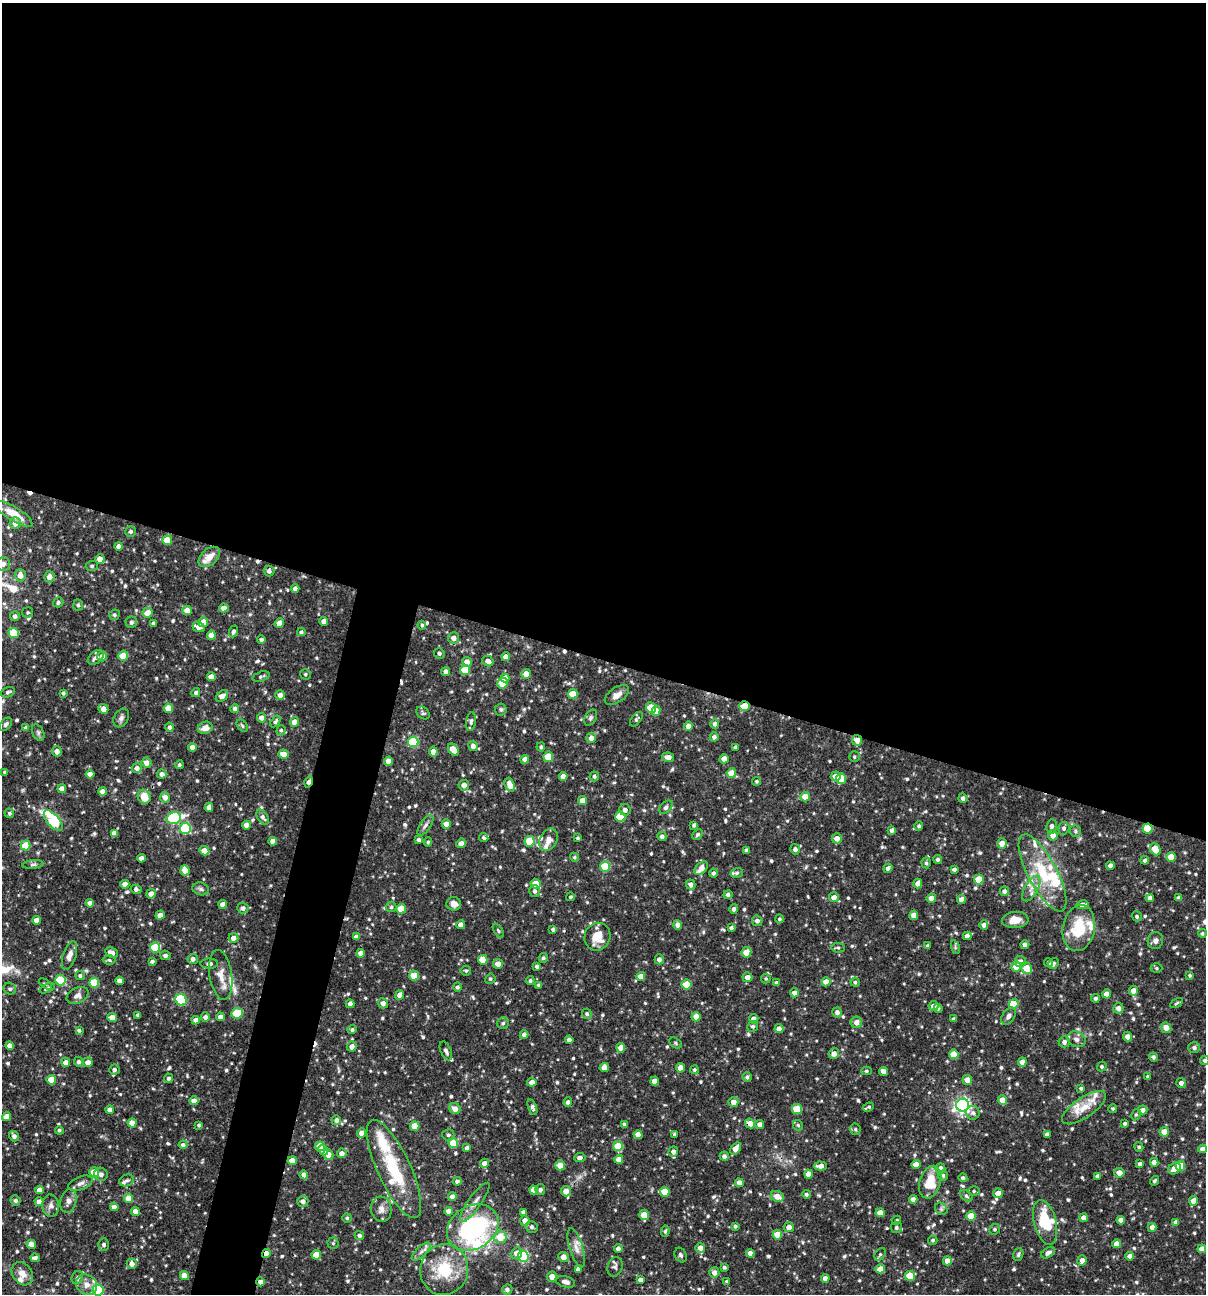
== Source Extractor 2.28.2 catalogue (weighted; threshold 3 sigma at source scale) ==
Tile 3 of 4 x 4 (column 3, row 1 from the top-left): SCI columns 2656-3859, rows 3876-5167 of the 5187 x 5168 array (HDU 1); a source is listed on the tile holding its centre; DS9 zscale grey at full resolution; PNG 1208 x 1296 px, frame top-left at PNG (2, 3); each listed source drawn as its Kron ellipse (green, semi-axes under 4 px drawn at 4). Shown black and unused: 54% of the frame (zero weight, under 3 of 4 exposures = <1% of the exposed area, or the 3 px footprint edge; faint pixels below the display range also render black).
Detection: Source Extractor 2.28.2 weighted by HDU 2 'WHT'; one run over the whole footprint, this tile lists its part. Background 0.0862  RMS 0.0039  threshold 0.0174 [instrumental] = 3 sigma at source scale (4.5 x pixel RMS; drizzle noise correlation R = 1.50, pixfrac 1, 0.05/0.05 arcsec/px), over >= 5 px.
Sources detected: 771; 5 cosmic-ray / hot-pixel residue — neither listed nor drawn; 25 inside a brighter listed object's ellipse — not listed separately; of the other 741, all 500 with FLUX_AUTO >= 0.621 (the completeness limit of this list) listed and drawn (241 fainter detections not listed), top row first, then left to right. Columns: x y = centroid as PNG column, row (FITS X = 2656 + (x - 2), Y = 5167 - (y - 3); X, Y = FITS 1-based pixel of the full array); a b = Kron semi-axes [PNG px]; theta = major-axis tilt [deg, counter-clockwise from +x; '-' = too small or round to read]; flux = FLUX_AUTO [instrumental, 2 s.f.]
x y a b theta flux
14 514 21 7 -32 6.9
15 523 6 5 - 3
130 532 5 5 - 0.96
167 540 5 5 - 8.7
119 546 4 4 - 2.2
209 557 12 8 41 4.6
100 559 5 4 - 3
3 564 7 7 - 1.9
92 566 6 5 - 0.66
269 571 5 5 - 1.4
20 575 6 5 - 3.1
49 577 5 5 - 3.4
295 589 4 4 - 2
58 602 5 5 - 0.76
78 605 5 5 - 0.69
224 608 4 4 - 2.4
187 610 5 4 - 3.6
28 612 5 5 - 0.67
147 613 5 5 - 4.3
114 615 5 5 - 0.76
15 616 5 5 - 1.6
324 621 4 4 - 2.6
131 622 6 5 - 1.2
203 622 5 4 - 6.2
153 623 3 3 - 0.73
279 623 5 4 - 3.4
422 625 4 4 - 0.68
199 627 6 5 - 2.7
233 631 6 4 69 1
301 632 4 4 - 0.87
14 633 5 5 - 14
211 635 4 4 - 3.5
454 638 5 5 - 2.2
261 639 4 4 - 1.1
439 653 5 5 - 0.9
102 656 5 5 - 2.4
123 656 5 5 - 7.8
96 657 9 6 38 1.7
506 657 4 4 - 2.3
488 661 6 5 - 2
467 662 5 4 - 2.8
465 670 5 5 - 11
445 672 4 4 - 1.5
305 674 5 5 - 0.74
526 674 5 5 - 3.7
261 676 9 4 17 0.78
211 677 4 4 - 3
505 678 4 4 - 3.5
503 683 5 5 - 9.4
8 692 7 5 19 0.99
63 693 4 3 - 0.79
196 693 5 4 - 0.89
573 694 5 5 - 7
280 695 5 4 - 2.5
617 695 14 7 34 2.6
222 696 7 5 38 3.1
744 706 5 4 - 6.8
651 707 5 5 - 9.2
168 708 5 4 - 6.2
235 708 4 4 - 1.3
103 709 5 4 - 2.9
501 709 6 6 - 0.81
656 711 5 4 - 3.2
423 713 7 5 -38 0.8
121 718 10 7 61 1.4
262 718 5 4 - 2
591 718 8 5 60 0.9
636 719 8 5 51 0.72
275 721 6 4 56 0.9
471 721 9 5 81 1.1
294 722 5 4 - 3.4
6 724 7 5 50 0.93
715 724 5 4 - 1.3
242 726 7 4 -51 0.66
688 726 5 4 - 2.4
170 727 4 4 - 1
26 728 4 4 - 1.6
205 728 7 6 - 2.8
281 730 5 4 - 0.67
38 732 9 5 -64 0.94
714 737 4 4 - 1.4
591 738 5 4 - 2.7
857 740 5 5 - 3.5
413 742 5 5 - 24
473 746 5 5 - 2.1
192 747 4 4 - 2.4
541 747 4 4 - 0.89
735 747 4 3 - 0.97
453 750 6 4 -52 4.3
57 751 5 4 - 2.6
433 752 5 4 - 2.7
284 754 5 4 - 3.2
548 757 5 5 - 8.7
668 757 6 5 - 2.5
854 757 5 5 - 0.66
525 759 4 4 - 2.9
724 759 4 4 - 3.2
388 761 4 4 - 2.5
146 763 5 5 - 2.5
179 765 4 4 - 0.63
137 768 5 5 - 1.7
5 772 3 3 - 0.63
731 773 5 4 - 6.4
90 774 4 4 - 2.5
162 774 5 4 - 1.5
563 776 4 4 - 3
594 776 5 5 - 0.89
836 776 5 4 - 3.7
841 779 5 5 - 10
757 781 4 4 - 0.66
309 782 5 3 - 3.2
464 785 5 5 - 2.3
510 785 7 4 -71 3.6
62 789 4 4 - 2.8
102 791 4 4 - 2.6
144 797 7 6 - 6.2
165 797 5 5 - 2.5
805 797 5 4 - 5.1
963 798 5 4 - 1.4
583 801 4 4 - 4
209 807 4 4 - 2.3
666 807 8 5 44 1.1
625 810 6 5 - 1.5
9 813 5 4 - 0.68
620 816 5 5 - 16
263 817 8 5 -56 1.3
174 818 8 5 12 31
53 821 12 6 -48 33
446 824 5 4 - 2.9
247 825 4 4 - 2.8
425 825 12 5 56 1.3
694 825 4 3 - 0.8
919 826 5 4 - 0.8
1052 826 7 5 83 1.2
185 828 5 5 - 27
1064 828 6 5 - 1
1148 828 5 5 - 11
892 830 4 4 - 1.4
1075 831 6 5 - 0.8
114 833 4 4 - 1.9
698 834 6 4 44 0.79
1053 835 5 5 - 2.8
662 836 5 4 - 1.4
484 838 5 4 - 0.84
578 838 4 4 - 0.66
837 838 5 5 - 2.8
418 840 4 4 - 1
548 840 12 8 62 2.6
273 841 4 4 - 2.5
530 841 5 5 - 10
428 842 5 4 - 0.65
461 843 5 4 - 2.5
1002 843 5 5 - 3
26 846 5 5 - 11
795 849 5 5 - 1.4
1155 849 6 5 - 6.4
747 850 4 3 - 1.3
204 851 5 4 - 3.9
574 857 5 4 - 0.64
1171 857 5 4 - 6.1
141 858 4 4 - 2.5
938 859 4 4 - 0.86
1145 860 4 4 - 1.2
926 863 5 4 - 0.63
33 864 10 4 5 0.88
1110 866 4 4 - 1.9
605 867 5 5 - 16
701 868 8 5 44 3.4
888 868 5 4 - 1.4
954 869 4 3 - 1
185 870 5 4 - 5
713 873 4 4 - 0.93
737 873 6 4 17 0.88
1043 873 43 14 -62 19
979 879 5 5 - 8.8
918 883 5 4 - 2.4
125 884 4 4 - 2.9
536 884 5 4 - 7
691 884 5 4 - 1.6
1031 888 14 6 60 3
136 889 5 4 - 1.3
201 889 8 6 -17 1
535 891 6 5 - 1.2
1004 891 5 4 - 1.5
151 894 5 4 - 3
728 895 4 4 - 1.2
570 897 4 4 - 0.72
834 897 5 5 - 2.6
931 898 4 4 - 2.4
1150 898 4 4 - 2.5
1179 898 4 4 - 1.4
961 899 4 4 - 2.5
90 903 4 4 - 2.6
223 904 4 4 - 2.7
454 904 7 6 - 2.5
1082 905 6 4 11 2.9
391 907 5 5 - 0.71
243 908 5 5 - 1.6
401 909 5 4 - 7.6
734 909 4 4 - 1.4
160 915 5 4 - 2.7
914 915 4 4 - 3.8
1137 916 5 5 - 0.91
779 919 4 4 - 0.7
36 920 4 4 - 2.7
1015 920 13 8 6 4.3
757 921 5 5 - 1.3
461 925 4 4 - 2.6
678 925 4 4 - 2.4
984 925 4 4 - 1.7
731 928 4 3 - 0.89
1079 928 23 16 80 15
553 929 4 4 - 0.97
498 931 8 4 -57 0.64
1202 933 4 4 - 0.62
967 936 4 4 - 1.8
356 937 4 4 - 1.6
597 937 14 13 - 7.4
233 938 5 4 - 2.4
1155 941 8 7 - 1.7
1025 944 4 4 - 1.2
928 946 4 3 - 0.84
955 947 7 4 -73 0.72
155 948 5 5 - 16
838 948 6 5 - 0.71
746 952 5 4 - 6.7
112 953 7 5 -27 2.3
361 953 4 4 - 2.5
69 955 15 6 73 2.2
165 955 5 5 - 1.1
543 958 5 4 - 0.67
193 959 5 5 - 1.5
659 959 5 4 - 1.7
109 960 6 4 -3 0.69
483 960 5 4 - 7.2
152 961 4 3 - 0.72
1020 962 5 5 - 2.3
1048 963 4 4 - 0.74
209 964 9 5 1 1.2
498 964 5 4 - 2.9
1053 964 6 4 57 0.93
537 966 4 4 - 1.1
1016 967 5 5 - 6
1027 968 6 5 - 6.3
1156 968 6 5 - 0.71
466 971 5 5 - 0.71
221 975 25 11 -82 4.9
1190 975 4 4 - 0.68
80 976 5 4 - 0.79
414 976 5 5 - 10
641 976 4 4 - 4.3
747 977 5 5 - 2.6
490 979 5 5 - 0.65
766 979 5 5 - 0.63
60 980 5 5 - 19
120 981 4 4 - 2.6
530 981 4 4 - 0.79
826 982 5 4 - 3.2
855 982 4 4 - 0.74
94 983 5 5 - 15
776 983 4 4 - 0.99
45 984 7 4 -34 0.62
539 985 3 3 - 0.81
687 985 5 5 - 12
457 987 5 4 - 0.89
47 988 8 4 22 0.76
10 989 6 5 - 0.83
1133 991 5 4 - 3.1
794 993 4 4 - 1.9
1107 994 4 4 - 2.9
78 995 11 7 28 1.9
400 995 5 4 - 2.9
1095 998 4 4 - 0.96
181 1000 6 5 - 31
383 1003 5 5 - 2.1
1176 1003 7 4 29 0.63
350 1004 4 4 - 1.7
1014 1004 5 4 - 3.1
934 1006 5 5 - 2.8
938 1008 4 4 - 0.66
1118 1008 5 5 - 2.2
837 1012 5 5 - 1.6
237 1013 6 5 - 16
587 1014 5 5 - 0.88
138 1015 4 3 - 0.88
1008 1016 9 6 54 1.4
112 1017 5 4 - 4.8
205 1017 4 4 - 1.4
220 1017 4 4 - 2.3
696 1017 4 4 - 4.4
754 1019 5 4 - 2.7
953 1019 4 3 - 0.89
196 1020 4 4 - 2.5
856 1022 6 5 - 2.8
503 1023 6 5 - 0.73
753 1026 5 5 - 0.91
1166 1028 5 5 - 2.9
779 1029 4 4 - 2.5
79 1030 4 3 - 0.82
352 1030 4 4 - 1
524 1035 4 4 - 1.6
1127 1037 5 4 - 2.5
1076 1039 9 7 -26 1.9
569 1040 4 4 - 1.7
1064 1042 5 5 - 1.6
676 1043 7 5 -29 0.68
9 1046 4 4 - 2.5
352 1047 5 4 - 2.3
621 1048 4 4 - 4
1194 1048 6 5 - 1.2
446 1051 10 5 -67 1.4
834 1054 5 5 - 2.3
954 1054 5 5 - 8.2
1153 1057 4 4 - 0.96
1205 1060 4 4 - 0.85
66 1062 4 4 - 2.5
78 1062 5 4 - 1.1
88 1062 5 4 - 2.8
1022 1062 4 4 - 2.8
1102 1066 5 4 - 0.74
604 1067 4 4 - 2.9
680 1068 4 4 - 3.5
114 1070 5 5 - 1.4
694 1070 4 4 - 0.75
866 1071 5 4 - 0.68
884 1072 5 4 - 2.8
1148 1076 4 4 - 0.63
747 1077 5 4 - 0.89
169 1078 5 4 - 1
51 1080 5 5 - 7.7
967 1080 5 4 - 2.8
655 1081 4 4 - 2.9
532 1082 4 4 - 2.5
1181 1083 5 5 - 1.6
1081 1088 4 4 - 0.79
1002 1100 5 4 - 3.9
194 1101 4 4 - 2.6
568 1102 4 4 - 1.2
733 1102 5 5 - 3
962 1105 6 6 - 120
532 1107 8 4 -69 0.98
868 1107 6 3 24 0.67
1084 1108 25 10 34 6.3
455 1109 6 5 - 3.1
797 1109 5 5 - 11
1113 1109 4 4 - 0.65
110 1110 4 4 - 2.5
1143 1110 4 4 - 1.8
973 1113 7 6 - 1.3
1136 1115 6 4 62 0.65
6 1117 4 4 - 4.4
336 1120 5 4 - 1.5
132 1123 4 4 - 4.4
750 1123 5 4 - 4.2
624 1124 4 3 - 0.74
1125 1124 4 3 - 0.79
199 1125 4 3 - 0.87
760 1125 4 4 - 2.7
798 1125 5 5 - 0.65
415 1126 5 4 - 6.8
855 1129 6 5 - 0.77
59 1130 4 4 - 0.73
1164 1132 4 4 - 5
362 1133 5 4 - 2.5
674 1134 4 4 - 0.64
1047 1134 4 4 - 1
448 1135 6 5 - 0.86
638 1135 4 4 - 3.4
14 1136 5 5 - 1.4
453 1143 5 5 - 12
183 1145 4 4 - 1.2
320 1146 5 5 - 6.6
618 1146 5 5 - 8.3
1139 1147 5 4 - 0.85
467 1148 4 4 - 1.5
736 1148 7 4 53 3.7
1202 1149 4 4 - 2.3
323 1150 5 4 - 2.1
673 1152 5 5 - 1.6
342 1153 5 5 - 1.9
328 1155 5 5 - 3.3
724 1156 4 4 - 1.3
580 1157 5 4 - 1.2
619 1159 4 4 - 3.6
292 1161 4 4 - 5
1154 1162 4 4 - 2.4
484 1163 5 4 - 2.7
916 1164 4 4 - 2.7
1140 1164 4 4 - 1.2
560 1165 5 5 - 6.2
821 1166 6 4 -2 2.4
1180 1166 5 5 - 9
940 1168 5 5 - 2.4
1174 1168 7 5 37 3.1
394 1169 53 16 -65 23
94 1172 5 5 - 9.1
1119 1173 5 5 - 2.7
101 1174 7 6 - 1.4
808 1174 4 4 - 3.4
304 1175 4 4 - 2.6
943 1176 5 5 - 0.91
1098 1176 4 4 - 1.4
963 1178 4 4 - 0.95
127 1180 7 5 21 1
457 1181 4 4 - 1.2
1154 1181 5 3 - 0.75
930 1182 17 10 73 10
80 1183 13 6 21 1.8
739 1183 4 4 - 2.7
39 1190 4 4 - 2.5
534 1190 4 4 - 2.9
540 1190 5 5 - 0.78
566 1191 5 5 - 3.2
974 1191 6 5 - 0.68
665 1192 5 5 - 8.2
998 1193 5 4 - 3.3
806 1194 4 4 - 1
452 1196 4 4 - 1.7
777 1196 6 5 - 4
966 1196 7 5 -42 0.68
129 1198 5 4 - 6.7
913 1199 4 4 - 2.3
16 1200 5 5 - 0.96
68 1201 12 7 75 2.3
303 1201 6 5 - 1.6
1194 1201 5 4 - 3.1
39 1202 4 4 - 3
475 1202 23 6 55 3.1
51 1206 11 8 -87 2
114 1207 4 4 - 2.3
381 1209 12 10 -83 2.6
941 1209 7 5 -45 0.84
135 1211 4 4 - 2.9
449 1211 4 4 - 2.6
523 1212 4 4 - 1.1
880 1213 4 4 - 4.2
644 1215 5 4 - 6.7
971 1216 5 5 - 10
347 1218 4 4 - 0.66
1083 1218 4 4 - 2.5
897 1220 4 4 - 0.69
1121 1220 4 4 - 2.6
525 1221 5 5 - 3.2
1045 1222 23 11 -75 15
1176 1222 4 4 - 2.2
735 1226 3 3 - 0.86
532 1227 6 6 - 1.1
789 1227 5 5 - 2.7
896 1227 6 5 - 1
1152 1227 4 4 - 2.3
473 1228 27 21 32 60
995 1229 5 5 - 0.73
665 1231 6 4 85 0.7
777 1235 5 4 - 7.6
359 1236 4 4 - 1.2
500 1237 6 6 - 7.3
933 1240 5 4 - 0.72
333 1243 5 5 - 0.63
31 1244 4 4 - 2.9
1117 1244 4 4 - 2.9
104 1245 6 5 - 1.5
576 1248 20 6 -73 3
700 1248 5 5 - 2.5
618 1249 4 4 - 1.6
1202 1249 4 4 - 2.6
421 1252 12 5 44 1.6
266 1253 4 3 - 2.7
517 1253 6 5 - 3.3
750 1253 4 4 - 2.9
1048 1253 7 4 32 1.3
880 1254 7 4 54 0.7
316 1255 5 4 - 5.2
681 1255 7 5 -65 1
1018 1255 7 5 74 0.84
523 1256 5 5 - 36
1130 1256 4 4 - 2.7
563 1257 5 4 - 3
35 1258 5 4 - 1.5
1082 1260 5 4 - 2.2
947 1261 4 4 - 2.8
132 1264 5 5 - 2.2
615 1267 10 7 74 1.1
724 1267 4 3 - 0.77
578 1269 4 4 - 1.3
880 1269 5 4 - 3.1
444 1270 25 24 - 17
714 1273 5 5 - 2.2
22 1274 13 9 -54 3.3
184 1275 4 4 - 4.4
910 1276 5 5 - 9.4
552 1277 5 4 - 2.9
77 1278 6 5 - 1
825 1278 4 4 - 2.5
640 1280 4 4 - 2.3
727 1281 4 3 - 0.62
260 1282 4 4 - 1.6
566 1282 9 5 -14 1.6
86 1285 11 9 -35 3.1
507 1289 5 5 - 1.2
98 1290 5 5 - 33
Overlapping masked pixels (flux is a lower limit): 8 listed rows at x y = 744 706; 857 740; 309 782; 1148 828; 750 1123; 566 1191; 266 1253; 260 1282
Isophote crosses this tile's border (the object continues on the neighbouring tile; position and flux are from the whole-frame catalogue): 3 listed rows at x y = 3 564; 1205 1060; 98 1290